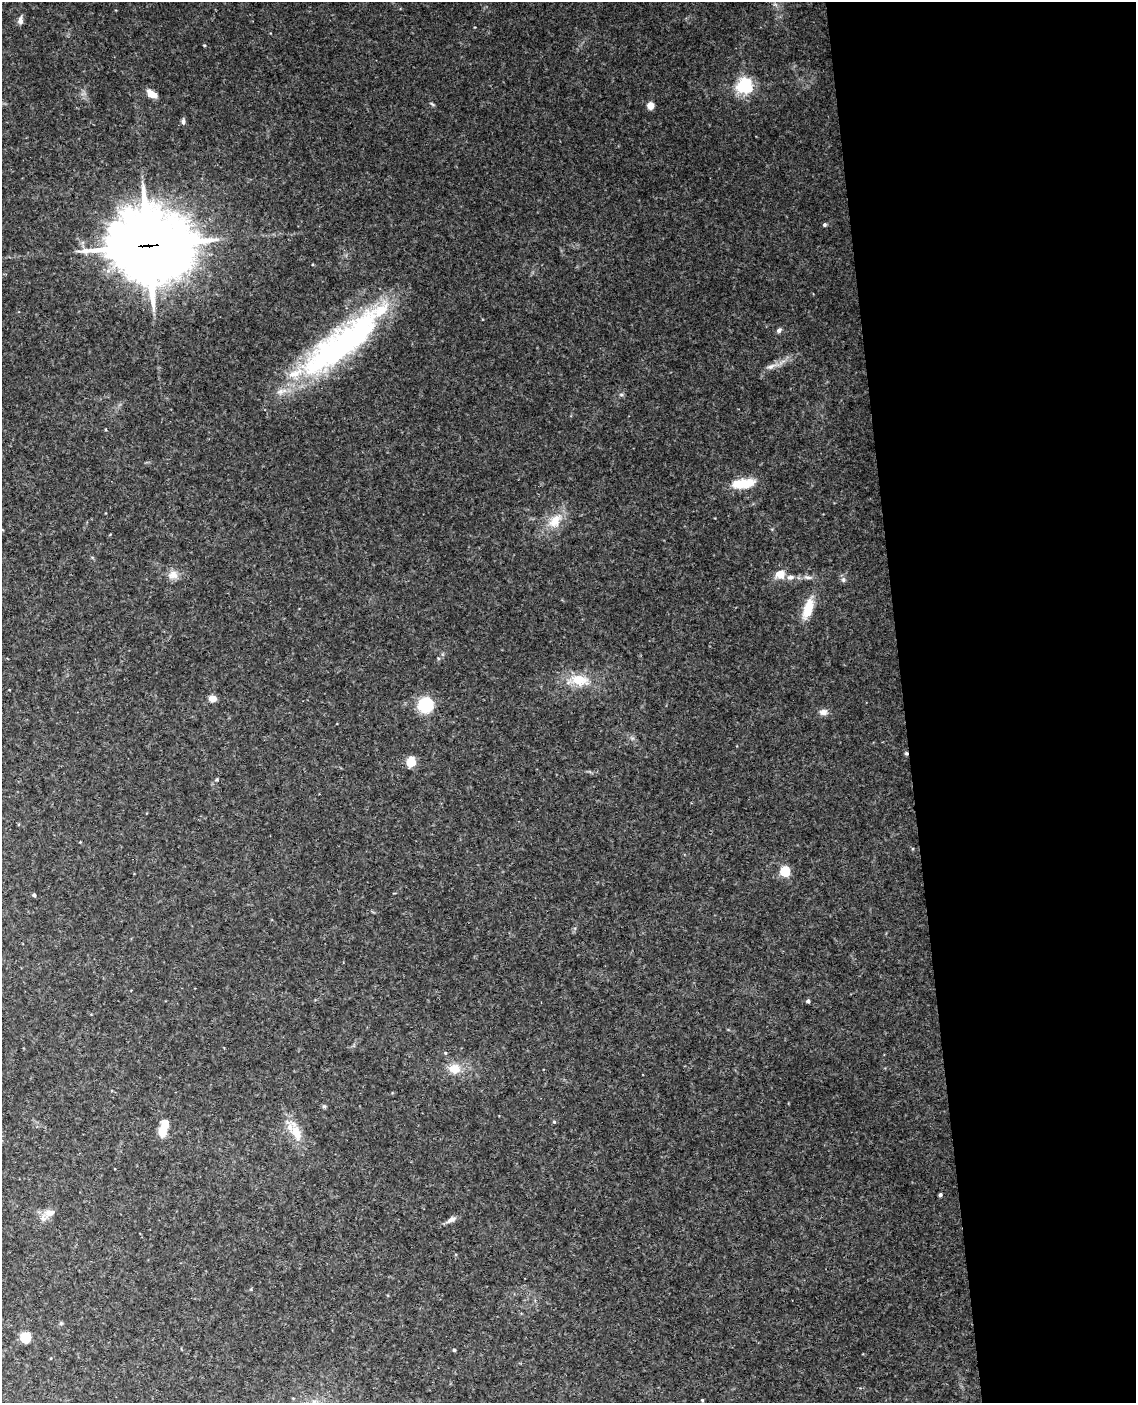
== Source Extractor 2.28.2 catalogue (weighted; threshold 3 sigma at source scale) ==
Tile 8 of 4 x 3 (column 4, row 2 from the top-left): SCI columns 3463-4596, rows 1642-3042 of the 4653 x 4581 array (HDU 1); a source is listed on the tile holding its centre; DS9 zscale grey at full resolution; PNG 1138 x 1405 px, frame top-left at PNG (2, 2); no overlay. Shown black and unused: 20% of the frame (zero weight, under 3 of 4 exposures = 6% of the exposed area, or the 3 px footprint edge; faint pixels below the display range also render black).
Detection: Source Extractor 2.28.2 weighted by HDU 2 'WHT'; one run over the whole footprint, this tile lists its part. Background 0.0683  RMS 0.0062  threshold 0.0279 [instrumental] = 3 sigma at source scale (4.5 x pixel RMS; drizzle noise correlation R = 1.50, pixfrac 1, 0.05/0.05 arcsec/px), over >= 5 px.
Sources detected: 45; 2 inside a brighter object's white glare — not listed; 3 inside a brighter listed object's ellipse — not listed separately; the other 40 listed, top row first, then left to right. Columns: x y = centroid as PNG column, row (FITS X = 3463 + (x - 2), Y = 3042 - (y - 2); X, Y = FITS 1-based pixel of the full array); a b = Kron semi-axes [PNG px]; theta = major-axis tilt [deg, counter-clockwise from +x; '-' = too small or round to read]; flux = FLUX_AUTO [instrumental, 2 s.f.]
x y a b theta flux
20 20 11 6 -86 2.2
204 45 4 3 - 0.61
745 85 6 6 - 160
151 94 9 6 -29 8.2
650 105 6 6 - 6
183 122 7 5 -87 1.5
824 225 5 5 - 1
148 246 28 24 -6 4600
779 330 7 5 46 1.6
341 347 104 37 38 150
771 367 12 6 26 3.3
621 394 6 4 0 0.93
743 483 30 11 8 14
555 521 24 15 51 13
780 574 12 11 - 6.6
173 575 13 12 - 4.9
808 577 12 5 -8 2.5
843 580 7 5 -69 1.4
808 608 23 10 71 13
579 680 21 12 -11 14
213 698 8 7 - 4.1
425 705 9 9 - 43
823 712 10 8 9 3.1
906 753 5 4 - 1
411 762 8 7 - 13
785 871 5 5 - 44
34 895 4 3 - 1.4
808 1001 4 3 - 1.6
454 1069 16 13 -10 8.8
324 1106 5 5 - 0.96
554 1122 5 4 - 0.75
162 1131 10 7 76 13
296 1132 23 12 -66 12
940 1195 4 3 - 1.5
50 1213 15 10 9 5.3
451 1219 13 6 27 2.8
61 1323 6 4 45 0.82
25 1337 7 6 - 19
454 1350 3 3 - 0.96
702 1400 3 3 - 0.67
Overlapping masked pixels (flux is a lower limit): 2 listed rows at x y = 148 246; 906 753